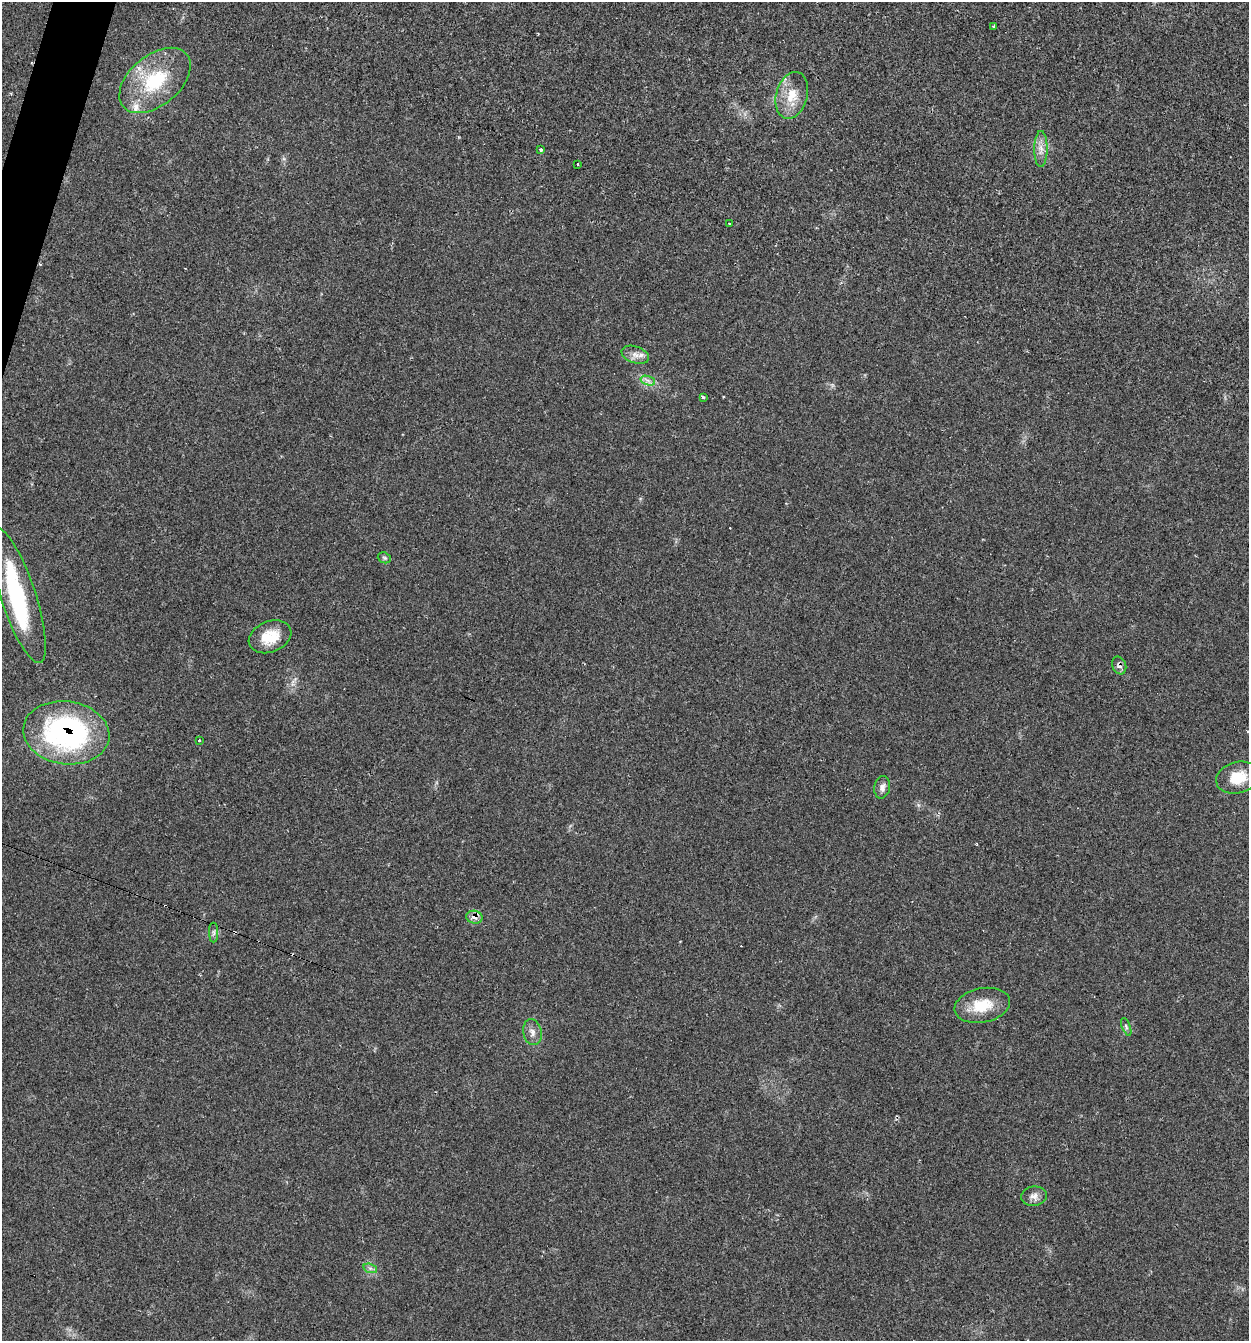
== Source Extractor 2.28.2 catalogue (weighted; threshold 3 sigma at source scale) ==
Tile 11 of 4 x 4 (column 3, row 3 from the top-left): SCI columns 2624-3870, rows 1344-2682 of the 5375 x 5361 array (HDU 1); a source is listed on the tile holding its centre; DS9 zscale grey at full resolution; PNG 1251 x 1343 px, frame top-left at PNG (2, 2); each listed source drawn as its Kron ellipse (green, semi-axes under 4 px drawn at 4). Shown black and unused: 1% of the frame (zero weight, under 2 of 3 exposures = <1% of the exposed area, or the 3 px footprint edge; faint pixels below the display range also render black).
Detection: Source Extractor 2.28.2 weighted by HDU 2 'WHT'; one run over the whole footprint, this tile lists its part. Background 0.0712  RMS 0.0074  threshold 0.0332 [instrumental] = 3 sigma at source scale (4.5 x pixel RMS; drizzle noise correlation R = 1.50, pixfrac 1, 0.05/0.05 arcsec/px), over >= 5 px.
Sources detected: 32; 1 inside a brighter object's white glare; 5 cosmic-ray / hot-pixel residue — neither listed nor drawn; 1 inside a brighter listed object's ellipse — not listed separately; the other 25 listed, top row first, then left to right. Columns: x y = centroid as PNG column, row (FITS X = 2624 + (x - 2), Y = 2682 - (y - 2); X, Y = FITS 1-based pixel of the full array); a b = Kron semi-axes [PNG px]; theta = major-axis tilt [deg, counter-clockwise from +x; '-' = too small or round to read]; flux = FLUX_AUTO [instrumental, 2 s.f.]
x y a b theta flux
993 26 3 3 - 1.5
155 80 41 25 39 48
792 95 24 15 74 16
1041 149 18 6 89 5.6
541 150 3 3 - 3.5
578 164 3 3 - 1.5
729 224 3 2 - 1.2
635 355 14 8 -18 5.1
648 381 7 4 -19 2.5
703 397 4 3 - 1
384 558 7 5 -21 1.3
18 595 71 17 -72 73
270 637 22 15 22 18
1119 665 9 7 -68 2.9
66 733 43 31 -8 160
199 741 3 3 - 3.9
1238 778 22 15 14 17
882 787 11 8 79 3.7
474 917 8 6 -11 4.4
214 933 10 4 -90 1.9
982 1005 28 17 11 20
1126 1027 9 3 -68 1.4
532 1032 13 9 -78 4.5
1034 1196 13 10 7 4.6
370 1268 7 4 -18 1.9
Overlapping masked pixels (flux is a lower limit): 3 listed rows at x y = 1119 665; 66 733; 474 917